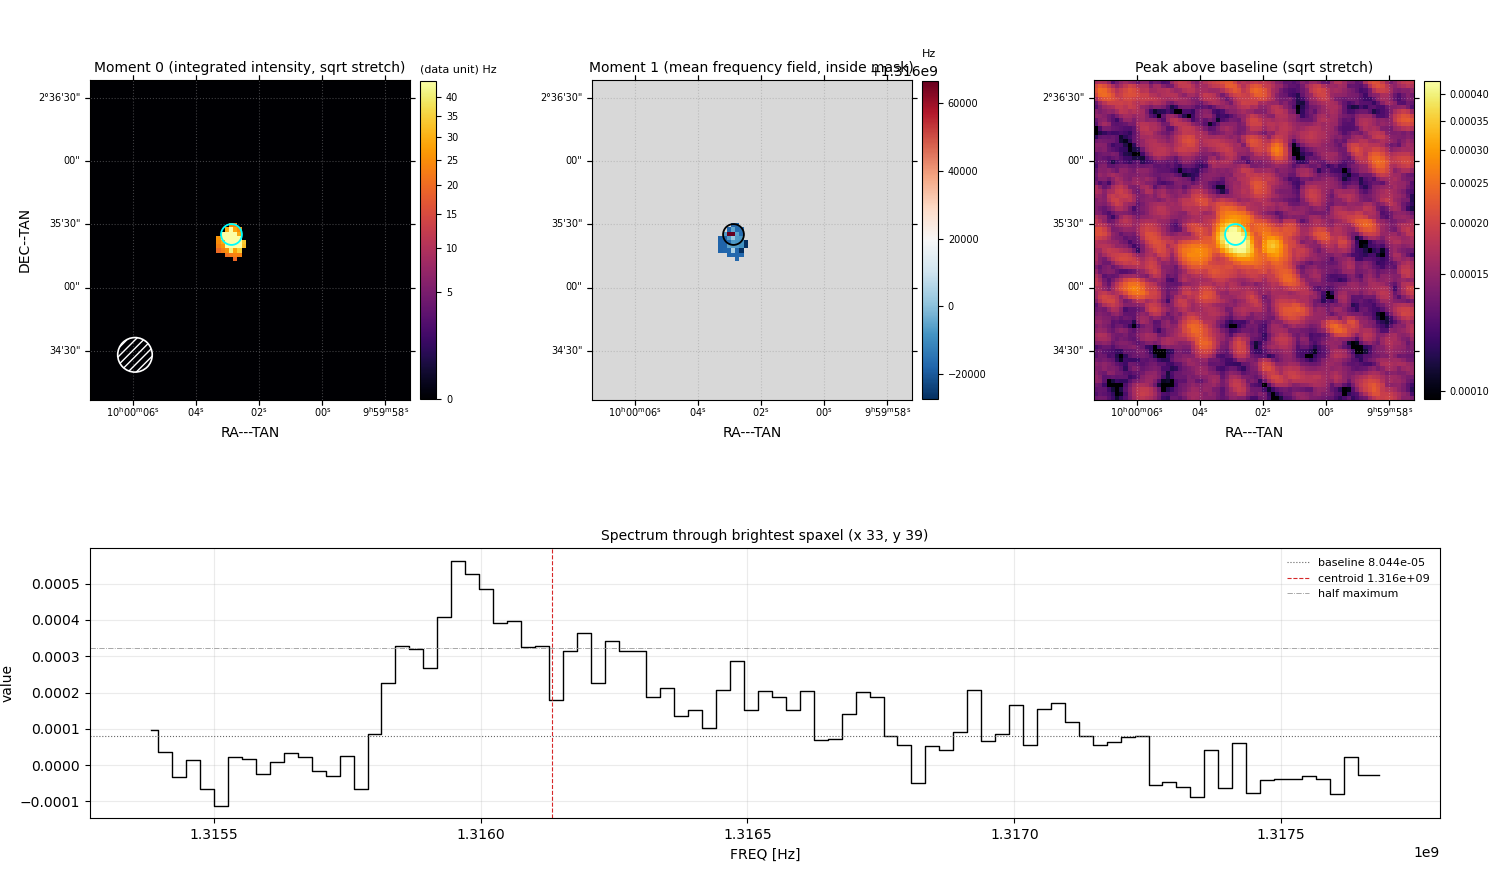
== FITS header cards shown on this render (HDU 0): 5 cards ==
CTYPE1  = 'RA---TAN'           / Right ascension, gnomonic projection
CTYPE2  = 'DEC--TAN'           / Declination, gnomonic projection
CTYPE3  = 'FREQ'               / Frequency (linear)
NAXIS3  =                   89
CUNIT3  = 'Hz'                 / Units of coordinate increment and value

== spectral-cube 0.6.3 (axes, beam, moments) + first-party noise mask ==
SpectralCube HDU 0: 89 channels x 76 x 76 spaxels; data unit - (no OBJECT/TELESCOP card: untitled figure)
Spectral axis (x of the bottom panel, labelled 'FREQ [Hz]'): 1315383356 .. 1317682383 Hz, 89 channels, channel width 26100 Hz
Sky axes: RA---TAN/DEC--TAN; field 2.53' x 2.53' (2 arcsec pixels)
Beam (drawn as the hatched ellipse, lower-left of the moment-0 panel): BMAJ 16.4 arcsec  BMIN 16.4 arcsec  BPA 90 deg
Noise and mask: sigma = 6.3e-05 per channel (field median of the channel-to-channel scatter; agrees with the line-free scatter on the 5726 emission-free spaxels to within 4%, no correlation factor applied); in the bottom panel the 83 channels outside the detected line wander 1.5e-04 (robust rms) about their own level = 2.3x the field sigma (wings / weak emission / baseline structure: the noise itself is not readable there); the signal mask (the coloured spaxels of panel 2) covers <1% of the field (1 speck smaller than half a beam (38.2 px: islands under 39 px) dropped from it)
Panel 1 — Moment 0 (line voxels x channel width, (data unit) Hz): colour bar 0 .. 44.3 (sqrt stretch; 0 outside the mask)
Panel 2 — Moment 1 (intensity-weighted mean frequency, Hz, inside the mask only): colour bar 1315972514 .. 1316066704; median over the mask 1315983092
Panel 3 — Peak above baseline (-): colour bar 9.98e-05 .. 4.27e-04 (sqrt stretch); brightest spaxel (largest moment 0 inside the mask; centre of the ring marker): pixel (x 33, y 39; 0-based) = FK5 10h00m03.0s +02d35m26s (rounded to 0.5 s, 2 arcsec steps: no finer than the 2 arcsec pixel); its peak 4.83e-04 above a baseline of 8.044e-05
Panel 4 — spectrum at that spaxel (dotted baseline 8.044e-05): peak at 1315958113 Hz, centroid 1.316e+09 Hz (red dashed line; intensity-weighted over the run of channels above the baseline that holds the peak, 1315788298 .. 1316624308 Hz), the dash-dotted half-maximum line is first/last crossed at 1315840549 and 1316258554 Hz (edge to edge), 418005 Hz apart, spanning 4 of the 1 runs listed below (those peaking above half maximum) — a span across separate features, not one line's width; detected line 1315918925 .. 1316075677 Hz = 6 of 89 channels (7%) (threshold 4 sigma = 2.5e-04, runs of >= 3 channels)